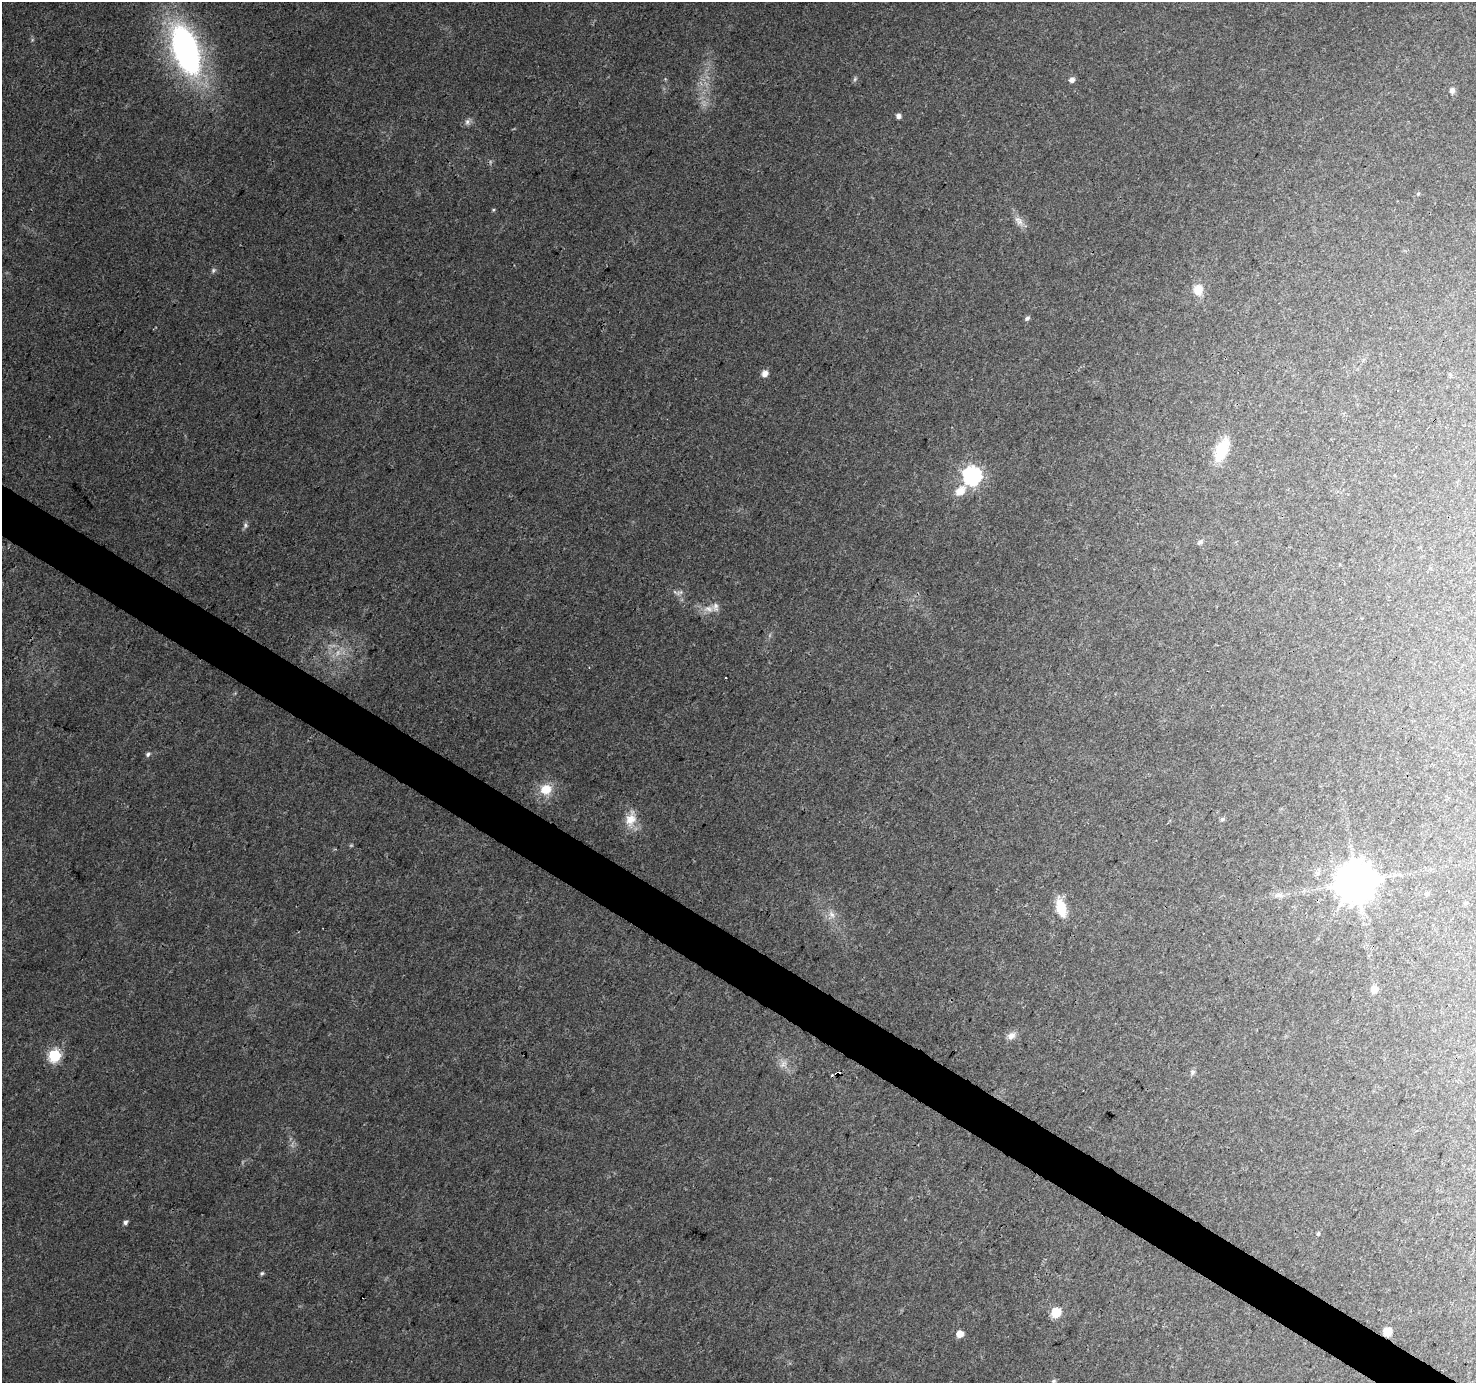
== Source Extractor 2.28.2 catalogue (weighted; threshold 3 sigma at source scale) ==
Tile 6 of 4 x 4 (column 2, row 2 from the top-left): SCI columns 1484-2957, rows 3019-4399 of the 5906 x 5969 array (HDU 1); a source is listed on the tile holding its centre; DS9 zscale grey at full resolution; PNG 1478 x 1385 px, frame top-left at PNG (2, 2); no overlay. Shown black and unused: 3% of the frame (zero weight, under 3 of 4 exposures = <1% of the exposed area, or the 3 px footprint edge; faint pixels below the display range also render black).
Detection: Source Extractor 2.28.2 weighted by HDU 2 'WHT'; one run over the whole footprint, this tile lists its part. Background 0.0264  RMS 0.0033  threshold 0.0148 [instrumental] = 3 sigma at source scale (4.5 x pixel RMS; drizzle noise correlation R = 1.50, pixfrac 1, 0.0396/0.0396 arcsec/px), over >= 5 px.
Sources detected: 50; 4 too faint to see at this stretch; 1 cosmic-ray / hot-pixel residue — not listed; the other 45 listed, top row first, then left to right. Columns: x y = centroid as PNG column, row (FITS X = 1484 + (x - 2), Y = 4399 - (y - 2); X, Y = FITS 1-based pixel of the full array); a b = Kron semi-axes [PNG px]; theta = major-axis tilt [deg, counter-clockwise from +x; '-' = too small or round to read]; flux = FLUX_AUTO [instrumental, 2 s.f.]
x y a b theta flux
186 50 49 24 -71 100
855 79 7 5 48 0.64
1072 80 7 6 - 1.5
1452 90 6 6 - 1.4
898 116 6 5 - 1.3
467 122 9 7 89 1.2
1418 194 5 4 - 0.41
493 210 5 3 - 0.38
1020 222 11 9 -88 2
213 270 7 6 - 0.71
1198 290 14 12 -85 4.1
1027 318 6 5 - 0.81
765 373 6 5 - 2.6
1222 450 18 9 68 17
972 475 8 7 - 130
960 491 17 11 42 4.4
245 525 8 7 - 0.86
1200 542 8 5 45 0.77
679 593 12 5 23 1
715 607 13 8 -87 1.7
726 678 3 2 - 0.43
148 754 6 5 - 0.81
546 789 13 12 - 6.4
631 819 22 13 76 5.4
1222 819 5 5 - 0.78
1317 873 7 5 -45 0.89
1356 882 11 11 - 1100
1427 893 5 4 - 0.79
1279 895 13 6 1 1.6
1466 903 5 5 - 0.41
1061 908 20 10 -75 8.8
832 914 11 7 -59 1.9
1374 989 7 7 - 2.9
1011 1036 12 9 36 2.2
55 1056 6 6 - 40
784 1064 12 8 41 2.1
1192 1072 7 6 - 0.82
837 1073 5 3 - 3.5
125 1222 5 4 - 1.1
1318 1234 6 4 62 0.49
262 1273 6 5 - 0.58
1056 1312 6 6 - 19
1388 1331 6 6 - 8
960 1334 6 5 - 3.7
1054 1381 7 5 19 0.54
Overlapping masked pixels (flux is a lower limit): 2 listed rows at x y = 837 1073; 1388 1331